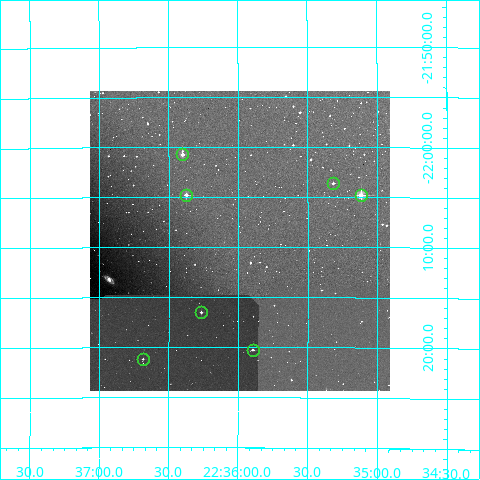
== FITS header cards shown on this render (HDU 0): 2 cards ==
NAXIS1  =                  300
NAXIS2  =                  300

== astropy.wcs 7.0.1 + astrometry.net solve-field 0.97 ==
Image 300 x 300 px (HDU 0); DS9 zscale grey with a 90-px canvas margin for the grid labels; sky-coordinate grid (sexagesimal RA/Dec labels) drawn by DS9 from the SOLVED WCS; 7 Tycho-2 reference stars matched to detected sources circled (green)
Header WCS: RA---TAN/DEC--TAN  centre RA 22:36:00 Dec -22:09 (339.00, -22.16 deg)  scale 6 arcsec/px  FOV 30.0' x 30.0'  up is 0 deg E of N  parity normal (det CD < 0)
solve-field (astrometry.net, Tycho-2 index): VERIFIED the header's WCS against the Tycho-2 star catalogue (verified at 2 index scales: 7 matches each, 0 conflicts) and refined it, rather than solving blind
Solved WCS: RA---TAN-SIP/DEC--TAN-SIP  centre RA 22:36:00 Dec -22:09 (339.00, -22.16 deg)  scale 6 arcsec/px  FOV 30.0' x 30.0'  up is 0 deg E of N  parity normal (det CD < 0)
The solver's refit moves the header's centre by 2.5 arcsec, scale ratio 0.9999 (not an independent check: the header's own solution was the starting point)
Tycho-2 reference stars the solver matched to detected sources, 7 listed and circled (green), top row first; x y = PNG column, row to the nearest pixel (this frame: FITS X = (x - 90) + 1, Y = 300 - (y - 91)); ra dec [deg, ICRS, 3 dp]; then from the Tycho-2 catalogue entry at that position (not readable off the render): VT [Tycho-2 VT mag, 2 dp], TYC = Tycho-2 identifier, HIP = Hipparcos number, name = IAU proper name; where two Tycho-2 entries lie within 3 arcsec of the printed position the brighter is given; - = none
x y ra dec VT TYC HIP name
182 154 339.100 -22.013 11.00 6392-13-1 - -
333 183 338.829 -22.061 12.20 6392-1-1 - -
186 195 339.094 -22.080 10.70 6392-108-1 - -
361 195 338.779 -22.080 9.88 6392-32-1 111476 -
201 312 339.066 -22.276 11.32 6392-10-1 - -
253 350 338.974 -22.338 11.39 6392-110-1 - -
143 359 339.171 -22.353 12.68 6392-4-1 - -